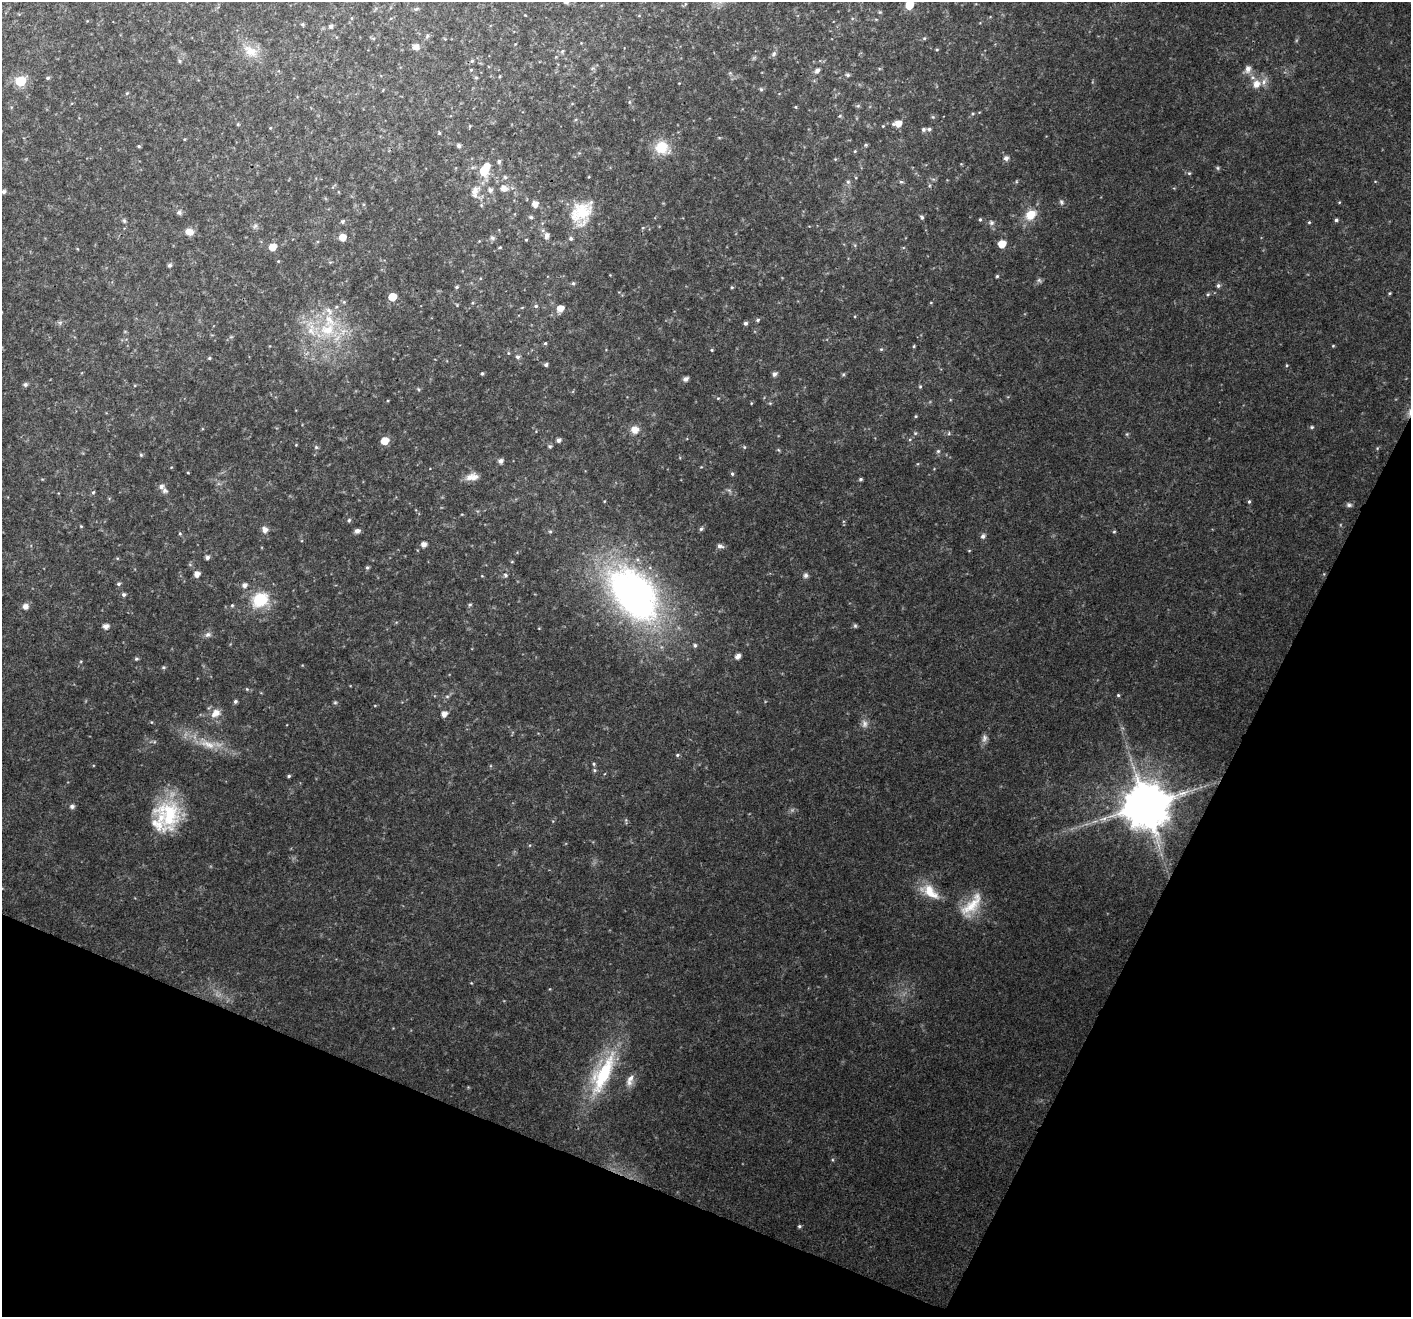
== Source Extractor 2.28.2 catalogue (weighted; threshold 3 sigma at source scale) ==
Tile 15 of 4 x 4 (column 3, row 4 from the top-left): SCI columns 2871-4279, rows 350-1664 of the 5732 x 5894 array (HDU 1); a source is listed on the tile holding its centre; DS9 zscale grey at full resolution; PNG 1413 x 1319 px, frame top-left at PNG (2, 2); no overlay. Shown black and unused: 22% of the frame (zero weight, under 3 of 4 exposures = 5% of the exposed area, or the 3 px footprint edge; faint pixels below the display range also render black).
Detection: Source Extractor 2.28.2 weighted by HDU 2 'WHT'; one run over the whole footprint, this tile lists its part. Background 0.0308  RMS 0.0034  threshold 0.0155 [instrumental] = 3 sigma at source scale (4.5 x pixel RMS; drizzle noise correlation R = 1.50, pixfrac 1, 0.0396/0.0396 arcsec/px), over >= 5 px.
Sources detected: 220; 1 too faint to see at this stretch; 1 inside a brighter object's white glare — not listed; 9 inside a brighter listed object's ellipse — not listed separately; the other 209 listed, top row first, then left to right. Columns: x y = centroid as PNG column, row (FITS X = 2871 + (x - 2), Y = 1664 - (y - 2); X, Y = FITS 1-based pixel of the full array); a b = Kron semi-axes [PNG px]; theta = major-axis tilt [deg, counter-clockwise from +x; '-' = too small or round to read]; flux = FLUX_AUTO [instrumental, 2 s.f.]
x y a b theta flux
566 2 7 4 -9 0.66
909 5 6 5 - 10
416 9 7 4 43 0.49
880 12 5 5 - 0.45
525 15 2 2 - 0.22
639 15 5 3 - 0.29
351 18 5 3 - 0.36
303 24 5 5 - 0.52
331 26 6 5 - 0.79
427 36 7 5 50 0.65
924 38 6 5 - 0.49
416 47 9 8 - 1.9
937 50 4 4 - 0.38
250 51 24 14 -31 6.8
562 51 6 5 - 0.6
774 54 8 6 61 0.94
180 61 6 5 - 0.53
472 61 5 5 - 0.53
1248 69 9 7 67 2.3
471 70 4 3 - 0.4
817 70 6 5 - 1.3
848 75 6 5 - 0.63
500 76 5 3 - 0.32
48 78 5 4 - 0.61
476 78 5 4 - 0.46
20 81 6 6 - 20
1256 84 11 9 60 3.5
761 89 6 5 - 0.56
127 93 5 4 - 0.42
629 102 6 4 -90 0.44
858 106 7 5 7 0.56
795 107 4 4 - 0.37
973 114 6 4 21 0.55
840 116 5 4 - 0.44
933 117 5 5 - 0.48
898 123 8 6 8 3.8
238 124 5 4 - 0.39
470 126 5 3 - 0.31
883 126 4 4 - 0.31
270 128 4 3 - 0.28
923 129 5 5 - 0.79
929 129 5 5 - 0.75
439 133 4 4 - 0.39
866 145 6 5 - 0.49
139 146 4 3 - 0.48
459 146 5 4 - 1.1
662 147 16 15 - 8.8
855 151 5 4 - 0.39
1006 158 5 5 - 1.5
499 161 5 5 - 0.89
1218 168 6 5 - 0.54
484 171 10 7 -79 9.9
1189 173 5 4 - 0.48
505 177 6 6 - 0.82
1375 181 5 3 - 0.28
848 182 6 6 - 0.81
901 182 7 4 -8 0.56
503 188 10 8 -9 2.7
490 190 6 6 - 1.5
4 192 5 5 - 0.96
474 192 18 10 53 3.8
1061 202 8 5 -63 0.78
535 204 6 6 - 2.9
481 205 6 5 - 0.58
179 212 7 6 - 0.92
581 213 34 25 58 14
1031 215 14 11 40 6.2
531 217 6 5 - 0.66
922 217 6 5 - 0.58
980 219 4 4 - 0.47
1336 220 4 4 - 0.64
124 221 6 5 - 0.61
343 221 6 5 - 0.72
1309 222 4 4 - 0.37
991 223 8 7 - 1.1
255 226 9 6 69 0.94
643 227 5 3 - 0.34
190 232 10 8 -14 2.8
546 235 9 7 73 1.8
343 237 6 6 - 4.3
492 238 8 6 -35 0.92
526 240 4 3 - 0.33
1002 244 6 5 - 6.3
272 247 6 5 - 5.3
500 247 5 3 - 0.41
278 261 4 4 - 0.32
170 265 5 4 - 0.9
997 276 4 4 - 0.49
1039 280 7 5 -44 0.72
573 283 5 5 - 0.6
1218 285 5 5 - 0.8
457 287 5 4 - 0.53
732 287 4 4 - 0.42
1390 293 4 3 - 0.39
1208 294 5 4 - 0.45
392 297 6 5 - 8
344 302 5 5 - 0.5
472 303 5 3 - 0.38
931 303 5 3 - 0.29
457 305 5 3 - 0.29
536 306 6 5 - 0.66
560 308 7 6 - 3.6
758 320 5 5 - 0.61
60 323 6 6 - 0.81
745 323 4 4 - 0.85
327 330 26 21 4 17
545 343 4 4 - 0.5
914 346 4 4 - 0.38
1333 346 4 4 - 0.33
881 349 5 5 - 0.47
712 350 4 3 - 0.39
508 353 5 4 - 0.4
518 357 6 6 - 0.94
209 358 5 4 - 0.4
546 365 4 4 - 0.86
1287 365 4 4 - 0.35
482 374 4 3 - 0.51
774 374 5 5 - 1.2
843 374 5 4 - 0.49
685 379 5 5 - 1.5
25 384 6 6 - 0.75
920 386 5 4 - 0.47
418 389 5 5 - 0.49
718 398 5 3 - 0.31
751 403 4 3 - 0.26
916 416 4 4 - 0.38
1312 427 6 5 - 0.53
635 430 9 9 - 3.3
915 433 6 6 - 0.56
949 433 6 3 72 0.41
1127 434 5 4 - 0.42
910 439 5 3 - 0.39
558 440 5 4 - 1.2
385 441 6 6 - 5.1
296 445 4 4 - 0.27
550 446 5 5 - 0.56
316 447 6 5 - 0.56
744 447 5 4 - 0.43
1377 448 4 4 - 0.36
938 451 5 5 - 0.64
141 455 5 5 - 0.5
501 461 6 5 - 1.3
171 467 5 3 - 0.28
188 473 4 3 - 0.29
732 474 5 4 - 0.54
470 478 13 9 14 2.5
861 479 4 3 - 0.61
161 486 8 7 - 1.3
93 492 6 4 65 0.53
1249 502 5 4 - 0.5
1349 505 8 6 -8 0.89
349 520 5 4 - 0.62
81 526 5 4 - 0.35
701 529 6 5 - 0.72
265 530 9 8 - 1.6
357 531 6 5 - 1.5
550 532 5 5 - 0.5
1114 532 5 4 - 0.44
180 533 5 4 - 0.44
983 536 7 6 - 1.1
424 544 6 5 - 1.7
720 546 7 6 - 1.3
969 551 5 3 - 0.28
207 557 4 4 - 1.2
512 562 5 3 - 0.29
367 567 5 4 - 0.61
197 574 5 5 - 2.3
505 575 7 6 - 0.7
806 575 7 6 - 1
119 584 5 4 - 0.74
244 585 6 5 - 1.5
124 594 5 5 - 0.84
634 594 51 30 -50 180
260 600 17 15 27 14
232 605 5 4 - 0.45
470 605 6 4 29 0.48
25 606 7 7 - 1.8
106 626 6 5 - 2.1
855 626 6 5 - 0.58
208 635 8 7 - 1.3
695 645 6 6 - 0.77
738 656 7 5 53 1.8
136 659 5 5 - 0.51
163 667 6 4 19 0.49
247 689 5 5 - 0.43
1118 695 4 4 - 0.43
447 696 6 4 0 0.53
235 701 5 5 - 0.75
335 702 5 5 - 0.49
215 713 14 10 36 3.6
444 714 6 5 - 2
152 722 5 3 - 0.31
865 724 12 9 -86 1.9
984 738 12 7 86 1.5
208 744 30 13 -19 8.6
677 755 5 5 - 0.55
594 764 5 4 - 0.47
594 770 5 5 - 0.51
289 776 4 4 - 0.55
1146 805 13 12 - 1800
72 806 7 6 - 0.98
169 814 38 28 -75 24
626 821 10 3 -85 0.44
930 892 28 14 -36 8.3
971 906 41 17 51 11
471 983 4 4 - 0.28
603 1074 60 21 64 30
630 1080 17 8 69 2.7
799 1226 5 4 - 0.54
Overlapping masked pixels (flux is a lower limit): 1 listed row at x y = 1146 805
Isophote crosses this tile's border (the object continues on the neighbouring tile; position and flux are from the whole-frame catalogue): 2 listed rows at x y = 566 2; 909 5